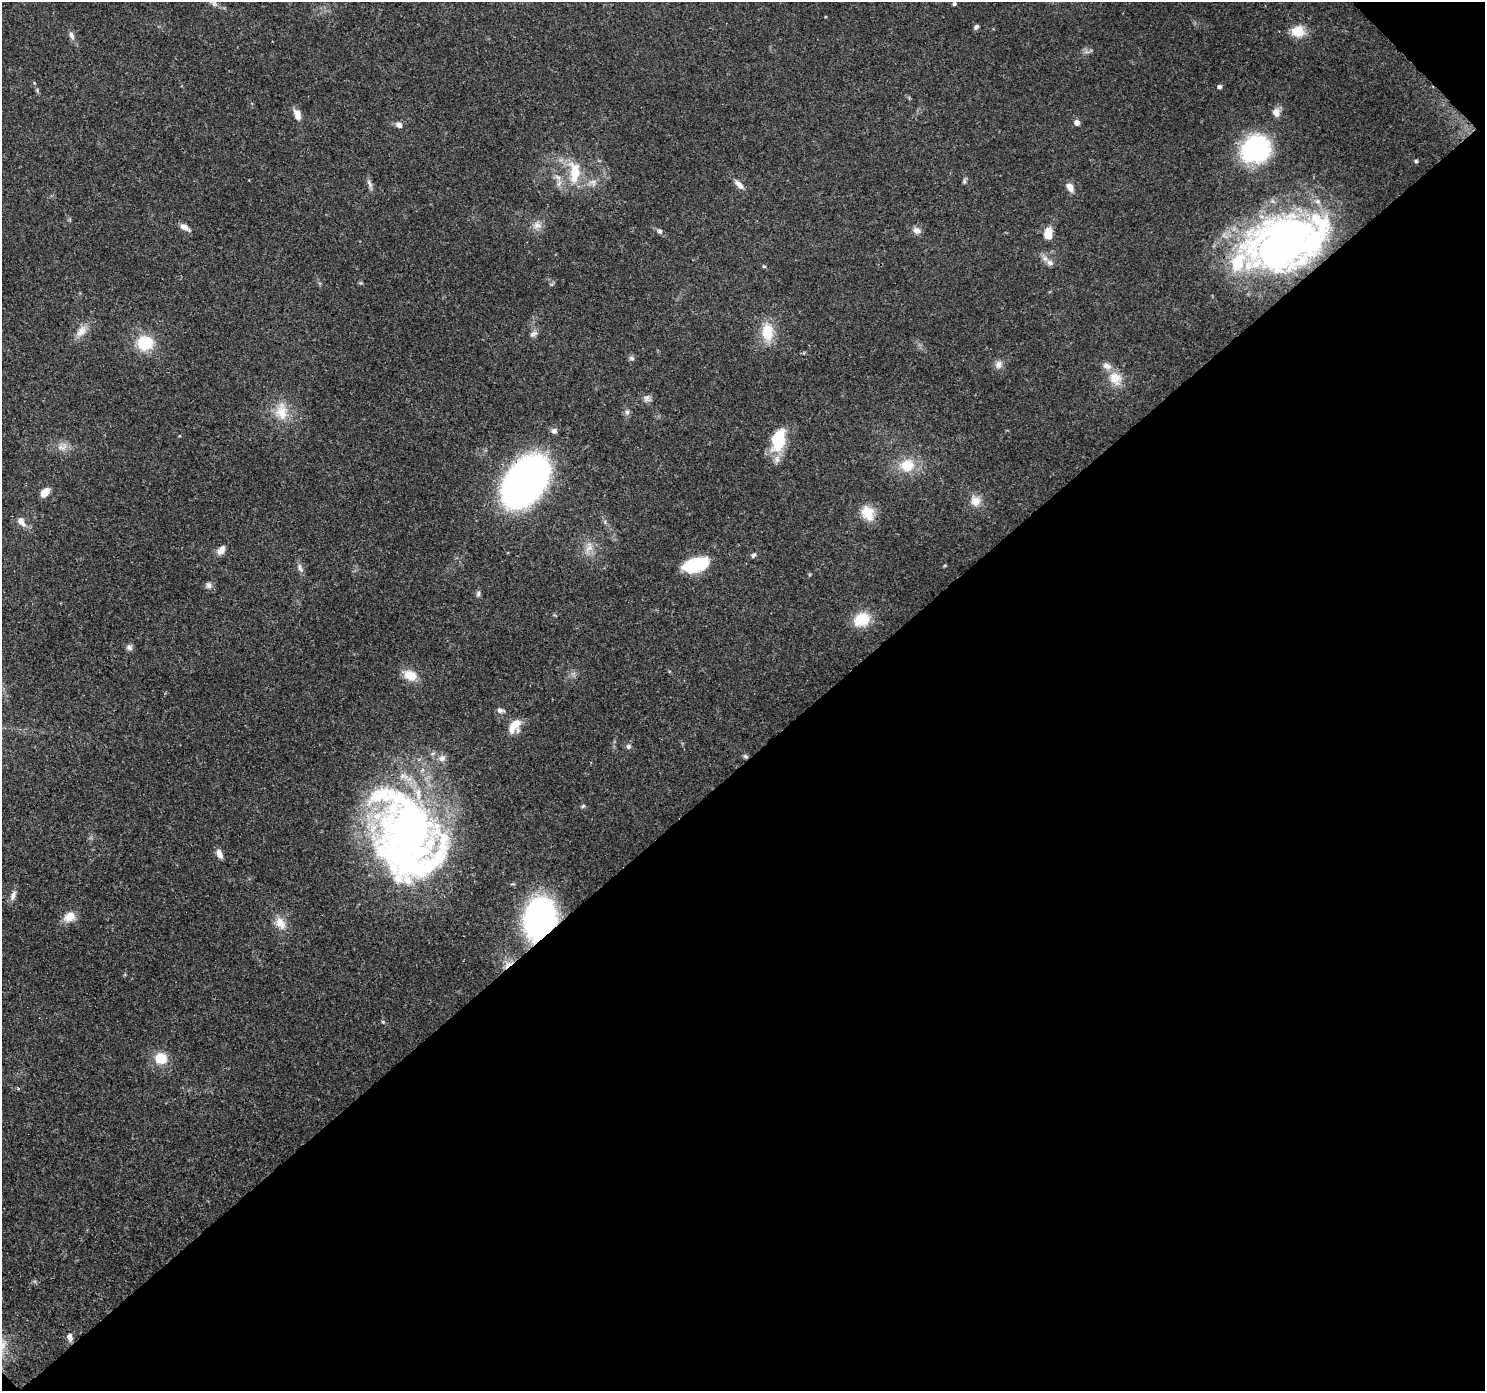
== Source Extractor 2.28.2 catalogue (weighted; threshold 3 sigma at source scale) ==
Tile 12 of 4 x 4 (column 4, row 3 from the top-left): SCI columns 4540-6022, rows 1619-3007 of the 6116 x 6076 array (HDU 1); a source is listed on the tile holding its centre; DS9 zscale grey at full resolution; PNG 1487 x 1393 px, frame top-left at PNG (2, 2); no overlay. Shown black and unused: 46% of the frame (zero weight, under 3 of 4 exposures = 7% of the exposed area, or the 3 px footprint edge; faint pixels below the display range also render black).
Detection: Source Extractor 2.28.2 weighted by HDU 2 'WHT'; one run over the whole footprint, this tile lists its part. Background 0.124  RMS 0.0044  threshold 0.0196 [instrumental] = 3 sigma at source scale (4.5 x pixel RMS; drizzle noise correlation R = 1.50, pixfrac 1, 0.0396/0.0396 arcsec/px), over >= 5 px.
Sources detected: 81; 3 inside a brighter object's white glare — not listed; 5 inside a brighter listed object's ellipse — not listed separately; the other 73 listed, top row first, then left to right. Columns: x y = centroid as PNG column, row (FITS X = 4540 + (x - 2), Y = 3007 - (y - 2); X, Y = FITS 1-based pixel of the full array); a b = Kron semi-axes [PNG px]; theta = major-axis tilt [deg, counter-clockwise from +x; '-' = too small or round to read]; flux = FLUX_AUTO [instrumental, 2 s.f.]
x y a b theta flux
214 3 10 7 -61 1.5
954 4 5 4 - 0.85
976 27 7 5 50 1
1298 31 16 14 0 7.3
71 35 10 6 -63 1.8
1219 87 5 5 - 1.1
37 90 6 4 -51 0.65
1276 112 11 9 -89 3.1
297 115 13 8 -69 3.4
1077 123 7 6 - 1.7
399 125 8 7 - 1.9
1255 149 21 18 34 71
1416 161 4 4 - 0.6
574 172 34 15 90 13
558 177 9 6 -53 2
964 181 8 5 -82 0.87
593 182 10 7 -56 2.2
369 183 14 5 -66 1.6
739 184 16 7 -44 2.5
1070 187 12 7 -60 2.8
537 225 12 11 - 3.2
185 227 12 6 -31 2.9
917 230 10 8 -20 2.2
660 231 7 6 - 1.1
1048 233 13 9 82 5.7
1283 242 74 49 24 200
1050 263 10 8 -15 2.2
764 266 5 4 - 0.51
81 331 19 10 50 4.5
767 332 25 16 -86 11
533 334 11 6 32 1.6
145 343 17 15 2 15
631 358 8 4 -36 0.87
998 364 11 9 66 2.3
1115 378 18 15 -52 7.5
646 398 12 6 54 1.6
281 411 26 16 -85 9.6
627 412 6 6 - 1.1
554 431 8 8 - 1.5
779 439 27 14 76 18
62 447 15 9 7 3.5
907 465 18 16 9 11
525 481 37 24 55 250
45 493 10 7 51 4.7
975 501 15 14 - 4.7
867 513 20 15 -61 7.8
21 522 15 8 -59 3.2
589 548 11 7 44 2.8
221 550 12 8 49 2.9
753 555 8 5 51 0.93
696 565 25 13 16 26
300 568 13 5 -76 1.7
209 585 9 7 -87 1.5
478 594 8 5 74 1
862 619 19 15 24 12
129 647 9 8 - 1.4
410 675 18 13 -20 6.2
500 710 10 6 -13 1.4
514 726 18 11 57 7
628 746 6 6 - 1.2
746 756 7 4 -20 0.8
442 758 10 9 - 2.3
583 806 6 4 45 0.67
410 832 95 71 -53 230
219 854 10 6 -62 3.2
13 895 15 6 69 2.1
70 916 14 10 29 5.5
540 919 31 22 74 120
280 923 18 11 -56 5.3
383 1022 6 3 -18 0.47
161 1058 14 13 - 8.8
18 1088 4 3 - 0.57
69 1337 9 7 -85 2.2
Overlapping masked pixels (flux is a lower limit): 4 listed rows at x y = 1283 242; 525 481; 746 756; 540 919
Isophote crosses this tile's border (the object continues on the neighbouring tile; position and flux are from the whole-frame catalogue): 1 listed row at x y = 214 3